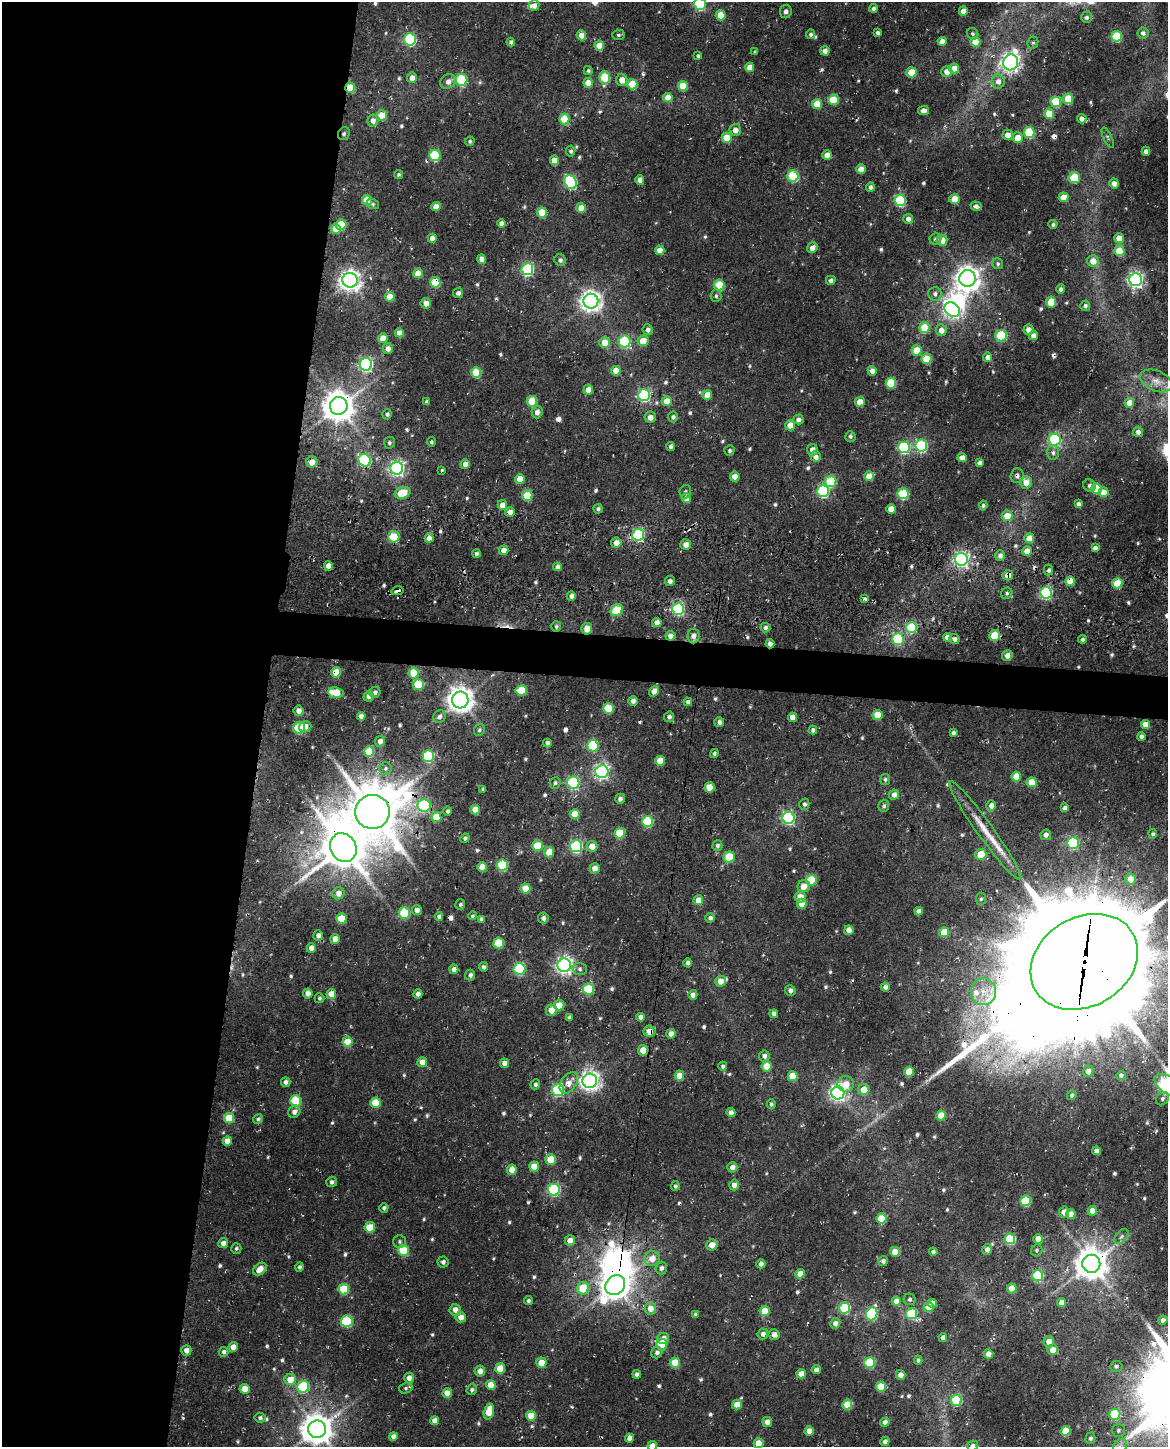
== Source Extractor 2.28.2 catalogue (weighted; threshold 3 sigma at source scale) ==
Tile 5 of 4 x 3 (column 1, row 2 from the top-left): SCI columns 16-1181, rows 1788-3232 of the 4702 x 5021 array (HDU 1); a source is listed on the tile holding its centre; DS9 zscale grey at full resolution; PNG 1170 x 1449 px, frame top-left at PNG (2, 2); each listed source drawn as its Kron ellipse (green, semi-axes under 4 px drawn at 4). Shown black and unused: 25% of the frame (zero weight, under 3 of 4 exposures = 6% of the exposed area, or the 3 px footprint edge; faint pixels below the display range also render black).
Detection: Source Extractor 2.28.2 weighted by HDU 2 'WHT'; one run over the whole footprint, this tile lists its part. Background 0.0296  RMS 0.0068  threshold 0.0305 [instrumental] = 3 sigma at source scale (4.5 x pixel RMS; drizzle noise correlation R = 1.50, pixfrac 1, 0.0396/0.0396 arcsec/px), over >= 5 px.
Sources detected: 632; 4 inside a brighter object's white glare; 11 cosmic-ray / hot-pixel residue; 1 long thin detection or spike segment (spike, bleed or trail) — neither listed nor drawn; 3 inside a brighter listed object's ellipse — not listed separately; of the other 613, all 500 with FLUX_AUTO >= 1.25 (the completeness limit of this list) listed and drawn (113 fainter detections not listed), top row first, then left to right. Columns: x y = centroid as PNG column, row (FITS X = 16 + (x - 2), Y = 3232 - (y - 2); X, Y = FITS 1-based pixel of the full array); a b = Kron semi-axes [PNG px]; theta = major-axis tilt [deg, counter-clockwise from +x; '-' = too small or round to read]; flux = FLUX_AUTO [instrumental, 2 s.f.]
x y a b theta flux
700 4 6 6 - 83
534 5 5 5 - 3.9
873 8 4 4 - 2
786 11 7 6 - 2.5
963 11 4 4 - 6.1
721 15 5 5 - 13
1087 17 6 5 - 2
878 32 4 3 - 1.9
1143 33 5 5 - 2.9
811 34 5 4 - 1.6
973 34 6 5 - 1.4
581 35 5 4 - 7.1
618 35 6 5 - 1.5
1117 36 5 5 - 43
410 39 6 6 - 83
942 41 4 4 - 6.6
511 42 4 4 - 2
975 42 5 5 - 14
1033 43 6 5 - 1.3
599 46 5 5 - 12
825 51 5 4 - 3.4
755 52 4 3 - 1.3
698 56 4 4 - 1.4
1011 62 8 7 - 360
750 67 5 4 - 8.6
954 69 5 5 - 15
588 71 4 4 - 1.5
911 72 5 5 - 16
947 72 5 5 - 6.3
412 78 5 5 - 4.7
605 78 6 5 - 30
462 80 6 6 - 51
622 80 6 5 - 7.3
448 81 8 7 - 4.6
998 81 7 6 - 4.3
588 83 5 5 - 9
632 84 5 5 - 20
683 86 5 5 - 19
350 88 5 4 - 18
668 98 4 4 - 9.7
1068 99 5 5 - 21
833 100 5 5 - 23
1056 102 5 5 - 31
817 104 5 5 - 17
923 111 5 4 - 4.7
1049 114 5 5 - 14
382 115 5 5 - 13
564 119 5 5 - 24
1082 119 5 4 - 3.6
373 121 6 5 - 4.8
735 130 6 5 - 4.3
1029 132 5 5 - 45
344 134 7 5 54 1.6
1008 135 5 5 - 5.3
727 138 5 5 - 16
1017 138 5 5 - 8.6
1108 138 11 4 -65 1.3
470 141 5 4 - 1.3
571 151 5 4 - 1.7
1146 151 4 4 - 2.3
435 155 6 5 - 45
827 155 5 4 - 5.9
554 160 5 4 - 7.7
861 169 5 5 - 6.8
398 175 4 4 - 1.3
793 176 5 5 - 49
1074 177 5 5 - 28
640 180 5 4 - 5.9
571 182 7 6 - 93
1114 183 5 4 - 4.3
870 187 4 4 - 2.3
1064 197 5 5 - 15
955 199 5 5 - 11
367 200 5 5 - 16
900 200 6 5 - 51
373 204 6 5 - 1.4
976 206 6 4 -18 2.5
436 207 4 4 - 8.1
581 208 5 5 - 8.3
542 212 5 5 - 20
908 219 5 5 - 3.7
501 223 4 4 - 4.1
341 224 5 5 - 19
1053 224 4 4 - 1.4
336 229 5 5 - 10
432 238 4 4 - 6.4
1119 238 5 5 - 11
935 239 6 5 - 2
942 240 5 5 - 8.4
812 248 5 5 - 4.9
660 250 5 4 - 8.8
1119 251 5 5 - 23
482 259 5 4 - 5.8
560 260 6 5 - 2.3
1093 261 6 5 - 8.4
998 264 6 5 - 1.6
527 269 6 6 - 93
418 273 5 5 - 9.9
967 278 8 8 - 710
350 280 7 7 - 470
831 280 5 4 - 2.2
1136 280 6 6 - 230
435 282 5 5 - 22
719 285 5 5 - 30
1061 289 5 4 - 2.4
458 293 5 5 - 2.4
935 294 7 6 - 2.5
716 296 6 5 - 1.6
390 297 5 4 - 12
591 301 7 7 - 470
1051 302 5 5 - 19
426 303 5 5 - 4.4
1085 306 5 5 - 1.8
952 310 8 6 -38 230
924 328 5 5 - 24
648 330 5 5 - 3.4
941 330 6 5 - 5.3
1029 330 5 5 - 3.9
399 333 4 4 - 6.1
1001 336 6 5 - 46
1034 336 4 4 - 4
383 338 5 4 - 10
643 341 5 5 - 11
625 342 6 6 - 63
605 343 5 5 - 11
388 349 5 5 - 5.2
917 350 5 5 - 16
988 357 4 4 - 4.7
927 359 5 5 - 18
366 364 6 6 - 140
616 371 5 4 - 13
872 371 5 4 - 3.9
476 373 5 5 - 29
1156 381 17 10 -24 7.2
891 383 5 5 - 35
588 390 5 4 - 5.4
644 395 6 6 - 96
707 395 5 4 - 10
532 401 5 5 - 26
667 401 5 5 - 9.7
427 402 4 3 - 2.2
860 402 5 4 - 8.9
1129 403 5 5 - 8.2
339 406 9 9 - 1200
537 412 6 5 - 4.3
387 414 5 5 - 1.6
650 417 6 5 - 3.8
673 417 5 5 - 2.2
798 419 5 5 - 3
790 425 5 5 - 8.9
1138 432 5 5 - 2.9
850 436 5 5 - 1.5
1055 440 6 6 - 86
431 442 4 4 - 1.4
389 443 6 5 - 1.6
921 446 6 6 - 80
671 447 4 4 - 2.1
904 447 6 6 - 84
729 450 5 5 - 1.4
812 450 5 5 - 4.5
1053 453 7 6 - 2.2
816 457 5 5 - 3.3
962 458 4 4 - 5.4
365 460 6 6 - 82
312 462 6 5 - 7.3
979 463 4 4 - 2.8
465 464 5 4 - 5.6
397 468 6 6 - 210
441 470 3 3 - 3
869 476 5 5 - 12
1017 476 7 6 - 2.1
735 477 5 5 - 5.8
520 479 5 5 - 10
831 481 6 5 - 39
1026 483 6 6 - 7.8
1089 485 6 5 - 1.8
1096 488 5 5 - 25
823 491 6 6 - 85
685 492 7 6 - 1.6
1104 492 5 5 - 11
403 493 8 5 18 23
903 494 5 5 - 43
527 496 5 5 - 26
686 498 5 4 - 8.2
1078 504 4 4 - 2
502 505 5 4 - 6.7
983 505 5 4 - 1.5
598 509 5 4 - 1.8
891 509 5 5 - 9.4
510 512 5 5 - 4.7
1007 516 5 5 - 12
638 535 6 6 - 100
394 537 5 5 - 36
429 538 4 4 - 5.9
1029 538 5 5 - 12
616 543 5 5 - 5.9
686 544 5 5 - 4.8
1095 548 4 4 - 3.2
504 550 5 4 - 6.5
1027 551 5 4 - 8.2
477 554 4 4 - 2.1
1000 556 5 5 - 3.3
961 559 6 6 - 200
328 566 4 4 - 6.3
557 567 4 4 - 3.2
1048 570 5 4 - 1.9
1008 575 5 5 - 6.8
670 581 5 5 - 2.4
1070 581 5 4 - 13
1117 583 5 5 - 25
397 591 6 3 13 10
1007 593 6 5 - 1.5
1046 593 6 6 - 92
571 596 5 4 - 2.9
865 599 3 3 - 2.5
678 609 6 6 - 110
617 610 6 5 - 29
657 622 4 4 - 4.5
556 627 5 5 - 1.3
765 628 5 4 - 2.3
911 628 5 5 - 42
587 629 6 5 - 7.9
995 635 5 5 - 26
671 636 5 5 - 4.5
693 636 7 6 - 4.1
947 637 4 4 - 5.3
898 639 6 6 - 50
954 639 5 5 - 3
1082 639 4 4 - 1.8
770 644 4 4 - 3
1007 655 5 5 - 3.9
336 672 5 5 - 13
414 673 5 5 - 23
418 684 5 5 - 21
521 690 5 5 - 21
654 691 5 4 - 5.7
375 692 6 5 - 2.4
336 693 8 5 -7 16
369 696 5 5 - 3.5
460 700 8 8 - 770
633 701 5 4 - 3.6
688 702 4 4 - 2.5
608 708 5 5 - 28
299 711 5 5 - 4.4
877 715 5 5 - 17
361 716 4 4 - 4
439 717 7 6 - 2.8
669 717 5 5 - 2.1
792 717 5 4 - 5
719 722 5 5 - 2.9
1145 724 4 4 - 8.7
305 726 6 5 - 3.7
299 728 6 5 - 37
479 730 6 5 - 1.6
813 730 4 4 - 2.1
953 733 4 4 - 2.2
1141 737 4 4 - 2.5
380 741 5 5 - 3.3
547 743 4 4 - 3
593 746 5 5 - 46
369 752 5 5 - 23
714 753 5 4 - 1.5
428 756 5 5 - 55
660 761 5 5 - 13
385 768 6 6 - 1.7
602 772 6 6 - 210
1016 777 5 5 - 12
885 779 5 5 - 1.4
1032 782 5 5 - 14
555 783 6 5 - 1.7
573 783 6 6 - 94
709 787 5 5 - 12
483 789 3 3 - 1.3
894 795 5 5 - 3.5
620 799 5 4 - 2.7
804 804 5 5 - 1.8
424 805 7 6 - 70
884 806 6 5 - 1.7
991 806 5 4 - 3.4
1065 808 4 4 - 3
475 809 5 4 - 9.6
448 811 5 4 - 1.4
372 812 17 17 - 4700
575 814 5 5 - 12
436 817 5 5 - 16
788 818 6 6 - 130
647 821 5 5 - 54
985 830 60 8 -54 18
620 833 5 5 - 27
1153 834 5 4 - 1.4
1046 835 5 5 - 3.3
465 838 5 4 - 1.6
1073 843 6 5 - 63
537 846 5 5 - 22
576 846 6 6 - 110
592 846 5 5 - 7.5
717 846 5 5 - 2.1
343 848 15 13 -60 3100
549 852 5 5 - 13
981 854 6 5 - 20
729 857 5 5 - 21
502 865 5 5 - 45
482 867 5 5 - 11
595 868 5 5 - 6
1130 879 6 5 - 6.4
811 880 5 5 - 27
804 886 6 6 - 7.7
525 888 5 5 - 13
338 893 6 6 - 4.2
800 897 6 5 - 7.1
981 899 6 5 - 1.2
698 900 5 5 - 9.8
802 904 5 5 - 11
460 905 5 5 - 1.3
417 910 5 5 - 4
919 911 4 4 - 2.8
404 913 6 5 - 35
439 916 4 4 - 1.8
472 916 4 4 - 1.3
341 918 5 5 - 17
543 918 5 5 - 2.5
710 918 5 4 - 2.5
481 919 4 4 - 2.1
849 930 4 4 - 6.6
944 932 5 5 - 18
318 935 5 5 - 3.7
335 939 5 4 - 6.1
499 943 5 5 - 26
311 948 5 4 - 5.3
1084 962 57 44 31 28000
688 963 4 4 - 2.3
564 965 7 7 - 270
483 967 4 4 - 1.8
454 969 5 4 - 3.6
519 969 6 6 - 66
580 969 7 5 -16 2
470 975 5 5 - 2.1
720 981 5 5 - 7.5
885 987 4 4 - 2.8
589 989 5 5 - 40
790 990 5 5 - 2.9
983 992 13 12 - 9.6
308 994 5 5 - 4.5
331 994 5 5 - 9.4
418 994 5 4 - 3.3
693 995 5 4 - 4
319 998 5 5 - 1.4
559 1005 5 5 - 8.8
551 1010 6 5 - 6.9
774 1014 4 4 - 2.9
640 1017 4 4 - 3.3
569 1018 4 4 - 1.7
649 1031 6 5 - 8.1
671 1034 5 4 - 4.9
347 1042 5 5 - 17
643 1050 5 5 - 9.8
764 1056 5 5 - 3
422 1062 5 5 - 7.5
504 1063 5 4 - 3.4
723 1066 4 4 - 1.6
767 1066 5 5 - 15
1088 1071 6 5 - 3.6
909 1072 5 5 - 19
1121 1075 5 4 - 1.5
679 1076 5 4 - 9.9
793 1076 5 5 - 17
590 1081 7 7 - 410
286 1082 5 4 - 2.5
569 1083 12 7 56 6.3
535 1084 5 4 - 1.6
846 1084 8 8 - 8.3
1167 1085 15 8 -35 220
864 1089 6 5 - 9.3
558 1090 6 6 - 82
838 1093 6 6 - 230
1072 1095 5 4 - 1.4
1162 1099 7 5 47 1.6
295 1101 5 5 - 40
375 1103 5 5 - 21
771 1104 5 4 - 1.5
294 1112 6 5 - 3.7
731 1113 4 4 - 3.6
941 1115 5 5 - 13
229 1118 5 5 - 21
258 1119 5 4 - 1.5
227 1141 5 4 - 6.9
1096 1151 4 4 - 3.9
551 1159 5 5 - 14
534 1167 5 5 - 10
732 1167 5 5 - 4.1
512 1170 5 5 - 8.1
332 1182 5 5 - 2.1
734 1185 5 5 - 3.7
675 1186 5 4 - 1.5
554 1190 6 6 - 85
1026 1201 5 5 - 38
384 1208 5 4 - 1.7
1092 1211 5 5 - 6.8
1064 1212 5 5 - 6.3
1071 1214 5 5 - 6.8
881 1219 5 5 - 20
370 1227 5 5 - 17
1121 1236 9 5 51 2.1
1010 1239 5 5 - 53
1038 1239 5 4 - 9.4
570 1240 5 5 - 5
400 1242 6 6 - 1.5
223 1243 5 5 - 3.8
712 1245 6 5 - 7.4
236 1248 5 5 - 1.5
404 1250 5 5 - 31
987 1250 5 5 - 3.7
1037 1250 6 5 - 1.4
895 1252 5 5 - 12
933 1252 4 4 - 2
652 1259 8 7 - 7.6
883 1261 5 5 - 2.7
443 1262 5 5 - 2
761 1264 4 4 - 2.8
1091 1264 9 9 - 1300
300 1267 4 4 - 1.8
661 1268 6 5 - 2.5
260 1269 7 5 41 6.9
800 1274 5 4 - 9
1038 1276 5 5 - 55
615 1285 11 9 43 990
583 1288 6 6 - 18
1012 1288 5 5 - 12
344 1289 5 5 - 27
910 1299 6 5 - 1.9
528 1301 4 4 - 1.7
896 1301 5 4 - 7
932 1303 5 4 - 4.9
1061 1303 4 4 - 5.4
929 1307 5 5 - 12
650 1308 6 5 - 6.6
845 1308 5 5 - 48
455 1310 6 5 - 4.7
765 1311 5 5 - 15
695 1314 4 3 - 1.4
872 1314 7 5 67 63
911 1314 5 5 - 45
461 1317 5 5 - 6.3
1163 1320 4 4 - 2.9
347 1321 6 5 - 55
835 1323 5 5 - 4.3
763 1334 5 5 - 2.8
774 1335 5 5 - 4.3
943 1337 4 4 - 2.7
663 1338 6 5 - 3.8
1049 1342 5 5 - 5.6
662 1344 5 5 - 26
233 1347 5 5 - 5.8
186 1350 5 5 - 4.2
1053 1350 5 5 - 6.4
224 1352 5 5 - 2.1
657 1353 6 5 - 2.5
989 1354 5 4 - 9.1
918 1360 4 3 - 1.3
541 1363 5 5 - 9.5
675 1363 5 5 - 19
870 1363 5 5 - 35
1116 1366 6 5 - 1.6
500 1368 5 5 - 14
816 1370 4 4 - 3.4
480 1371 5 5 - 4.4
637 1374 4 4 - 2
801 1374 4 4 - 8.8
901 1375 5 4 - 5
409 1378 5 5 - 4.1
290 1379 5 5 - 11
491 1385 5 5 - 11
303 1387 6 6 - 54
881 1387 5 5 - 23
406 1388 7 5 16 1.7
245 1389 5 5 - 11
472 1390 5 5 - 2
447 1393 5 5 - 10
956 1400 5 5 - 41
737 1405 5 5 - 8.6
847 1405 5 5 - 17
489 1411 8 5 75 14
1115 1414 5 5 - 44
531 1416 5 5 - 16
260 1418 5 5 - 1.9
435 1421 4 4 - 5.4
767 1422 5 5 - 4.8
885 1422 5 4 - 3.3
317 1429 9 8 - 1200
1118 1430 6 6 - 1.7
809 1431 5 4 - 6.9
1066 1431 5 5 - 22
393 1436 4 4 - 3.7
629 1438 4 4 - 5.1
1090 1438 5 5 - 1.9
885 1441 5 4 - 2.4
759 1443 5 4 - 11
652 1446 5 5 - 6.4
973 1446 5 5 - 1.8
1120 1446 8 6 43 3
Overlapping masked pixels (flux is a lower limit): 35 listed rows (the first 20) at x y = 350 88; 344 134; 900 200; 350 280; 435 282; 644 395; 339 406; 1055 440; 365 460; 1017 476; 638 535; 1008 575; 1070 581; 397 591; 678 609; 657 622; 587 629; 671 636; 693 636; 898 639
Isophote crosses this tile's border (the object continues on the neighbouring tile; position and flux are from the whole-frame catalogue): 6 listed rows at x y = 700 4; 1084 962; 1167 1085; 652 1446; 973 1446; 1120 1446